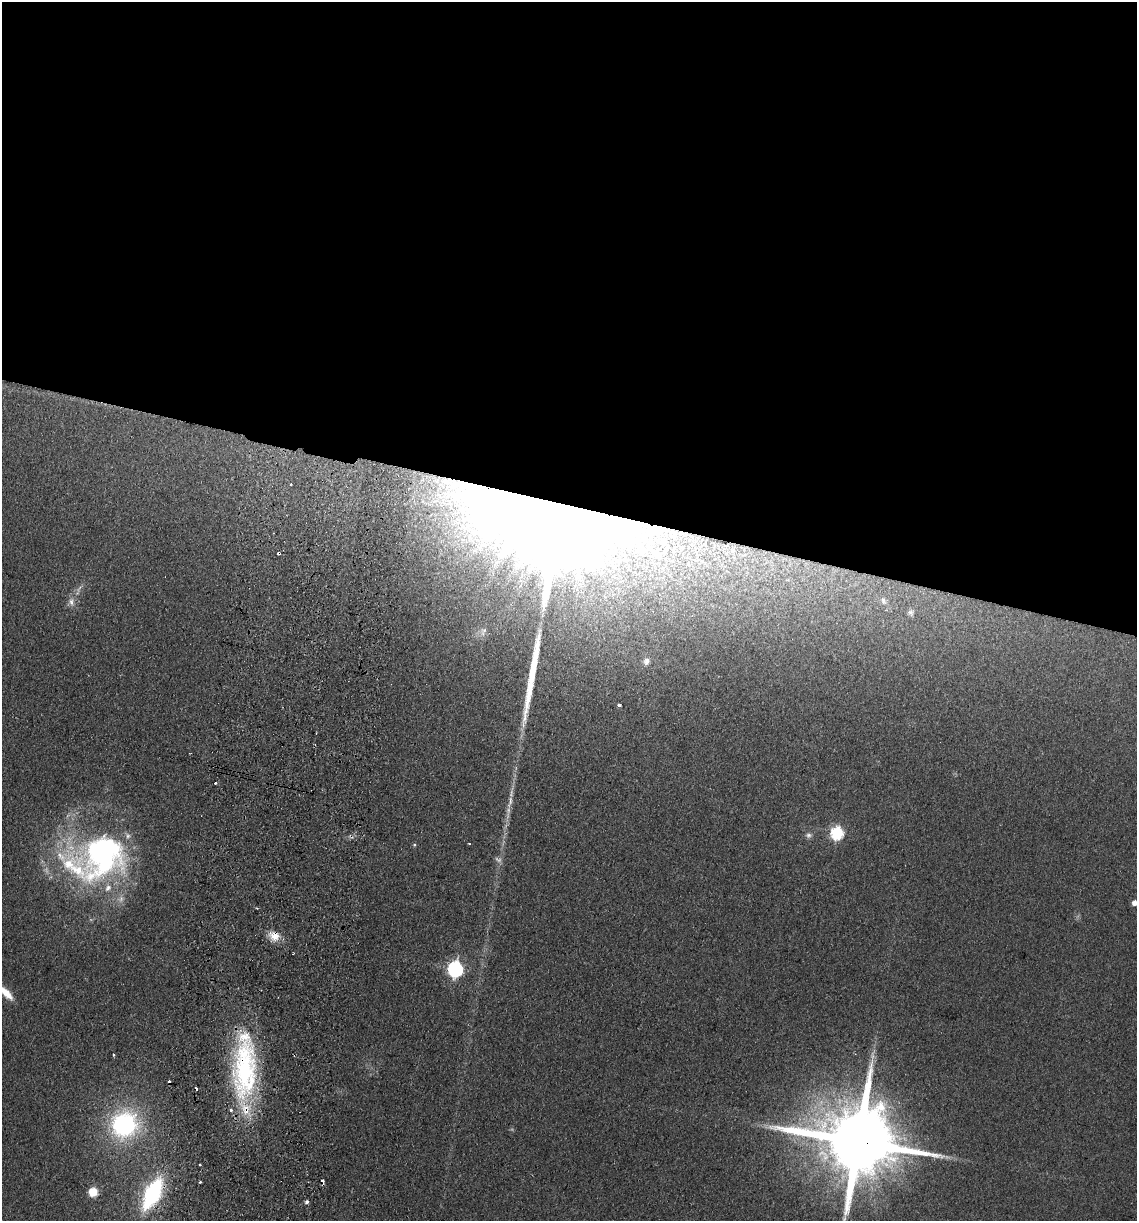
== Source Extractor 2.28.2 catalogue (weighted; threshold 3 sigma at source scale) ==
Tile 3 of 4 x 4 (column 3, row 1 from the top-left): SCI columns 2447-3581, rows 3670-4888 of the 5008 x 4901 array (HDU 1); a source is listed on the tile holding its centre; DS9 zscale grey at full resolution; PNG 1139 x 1223 px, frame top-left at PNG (2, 2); no overlay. Shown black and unused: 41% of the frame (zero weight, under 2 of 3 exposures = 3% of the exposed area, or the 3 px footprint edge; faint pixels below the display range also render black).
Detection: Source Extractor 2.28.2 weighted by HDU 2 'WHT'; one run over the whole footprint, this tile lists its part. Background 0.111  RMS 0.01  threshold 0.0449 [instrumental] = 3 sigma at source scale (4.5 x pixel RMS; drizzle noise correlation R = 1.50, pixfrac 1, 0.05/0.05 arcsec/px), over >= 5 px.
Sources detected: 47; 2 too faint to see at this stretch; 2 inside a brighter object's white glare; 5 cosmic-ray / hot-pixel residue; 1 long thin detection or spike segment (spike, bleed or trail) — not listed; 7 inside a brighter listed object's ellipse — not listed separately; the other 30 listed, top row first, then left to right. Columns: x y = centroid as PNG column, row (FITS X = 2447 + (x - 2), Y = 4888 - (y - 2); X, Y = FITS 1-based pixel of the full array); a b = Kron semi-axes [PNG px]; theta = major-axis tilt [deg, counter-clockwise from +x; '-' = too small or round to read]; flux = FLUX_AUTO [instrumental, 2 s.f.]
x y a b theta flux
450 508 5 4 - 2.1
555 523 101 63 -11 4400
662 541 21 15 -33 34
279 553 3 3 - 6.2
78 590 21 4 66 5.8
883 600 12 7 -69 5.7
911 612 9 8 - 3.7
484 630 9 7 20 3.8
646 661 10 8 62 4.6
619 705 3 3 - 19
215 783 3 3 - 1.9
510 802 21 6 76 8.7
837 833 6 6 - 140
808 835 9 7 -6 3.5
469 844 3 2 - 1.3
414 845 5 4 - 1.3
100 853 73 43 -34 240
1135 903 5 5 - 6
274 936 15 13 -28 13
455 969 7 6 - 260
6 993 21 8 -45 14
114 1055 3 3 - 1.3
245 1069 77 28 87 170
124 1125 33 31 26 130
858 1141 23 19 -12 15000
200 1165 3 2 - 1.8
200 1182 3 3 - 1.2
93 1192 9 8 - 17
152 1194 29 13 63 130
307 1202 5 4 - 2.5
Overlapping masked pixels (flux is a lower limit): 6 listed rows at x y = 555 523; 279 553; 274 936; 245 1069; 858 1141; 152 1194
Isophote crosses this tile's border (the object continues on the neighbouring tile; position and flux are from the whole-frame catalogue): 3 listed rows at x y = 1135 903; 6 993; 858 1141